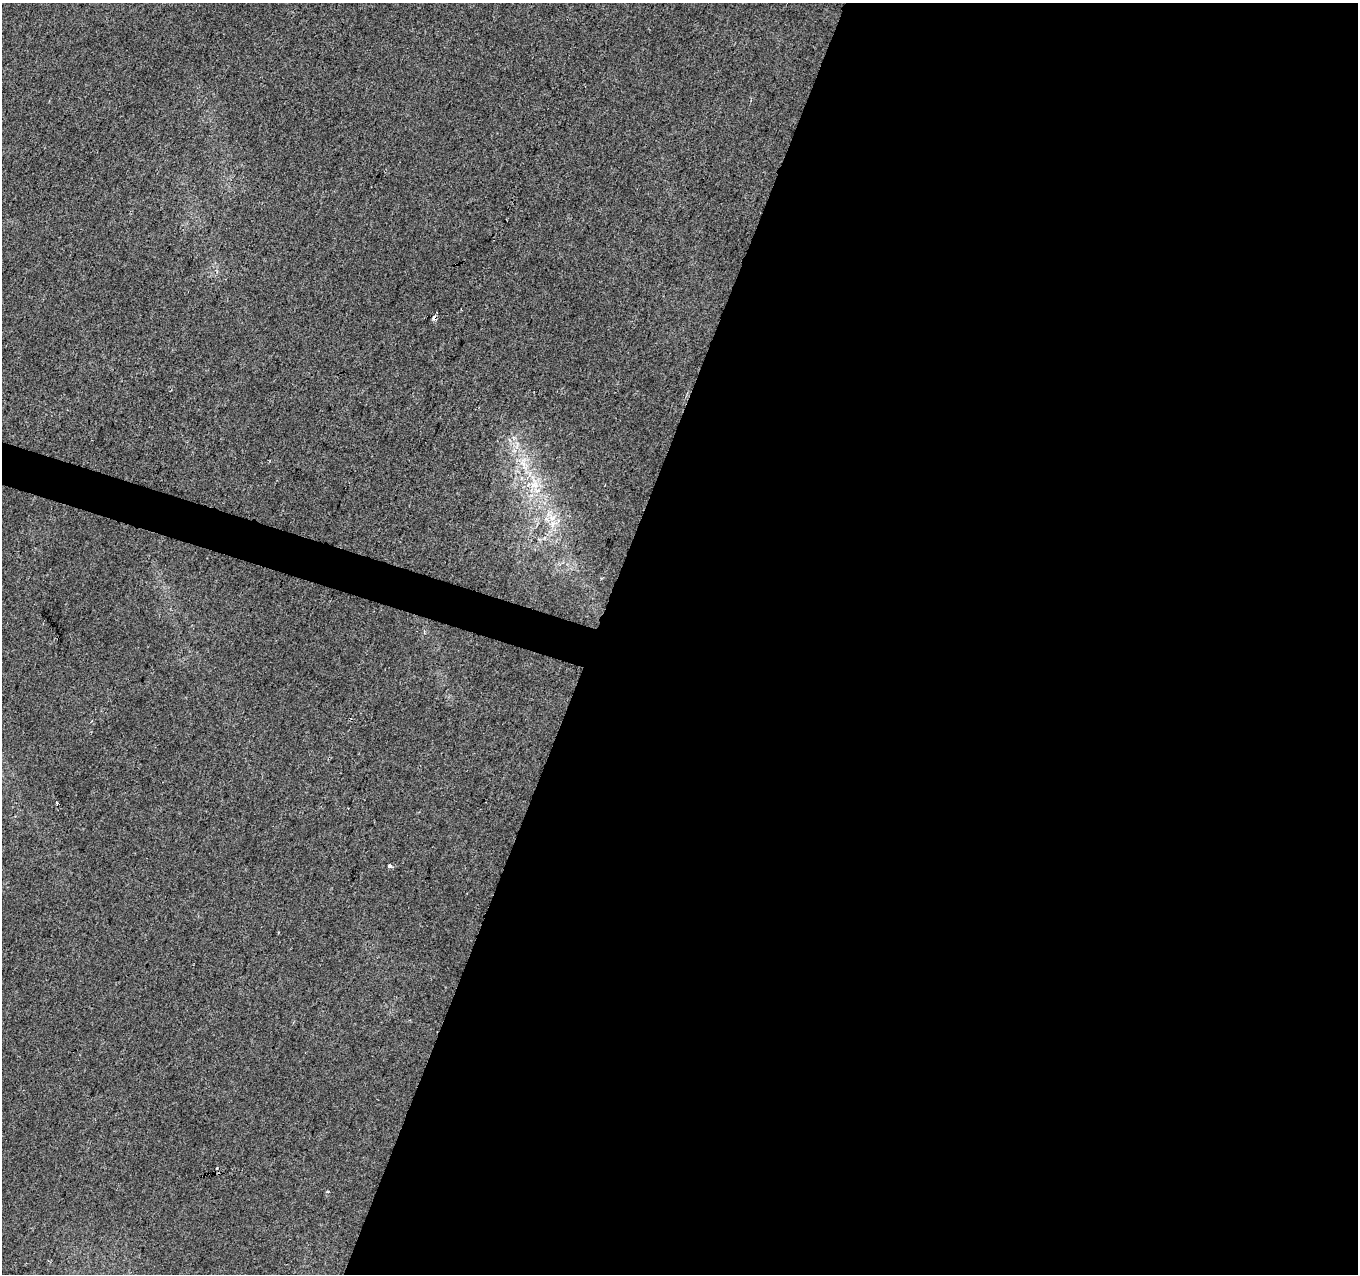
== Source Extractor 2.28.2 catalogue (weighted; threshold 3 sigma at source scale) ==
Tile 12 of 4 x 4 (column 4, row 3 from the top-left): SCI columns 4077-5432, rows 1551-2822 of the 5432 x 5581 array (HDU 1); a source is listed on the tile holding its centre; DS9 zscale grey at full resolution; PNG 1360 x 1276 px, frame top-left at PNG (2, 3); no overlay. Shown black and unused: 58% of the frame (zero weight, under 2 of 3 exposures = <1% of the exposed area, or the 3 px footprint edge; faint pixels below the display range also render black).
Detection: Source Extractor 2.28.2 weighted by HDU 2 'WHT'; one run over the whole footprint, this tile lists its part. Background 0.041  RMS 0.0067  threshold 0.0301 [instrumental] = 3 sigma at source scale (4.5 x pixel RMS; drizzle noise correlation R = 1.50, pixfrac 1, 0.0396/0.0396 arcsec/px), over >= 5 px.
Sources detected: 9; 3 cosmic-ray / hot-pixel residue — not listed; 1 inside a brighter listed object's ellipse — not listed separately; the other 5 listed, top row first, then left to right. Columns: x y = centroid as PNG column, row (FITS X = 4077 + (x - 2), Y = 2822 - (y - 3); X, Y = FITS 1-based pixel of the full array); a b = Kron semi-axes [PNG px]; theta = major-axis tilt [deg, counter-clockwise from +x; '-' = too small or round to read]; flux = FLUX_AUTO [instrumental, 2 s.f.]
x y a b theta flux
434 318 4 4 - 4.3
523 462 16 6 81 6.1
534 484 17 12 -87 12
552 518 10 8 -1 5.2
389 866 4 3 - 6.7
Overlapping masked pixels (flux is a lower limit): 1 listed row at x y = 434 318